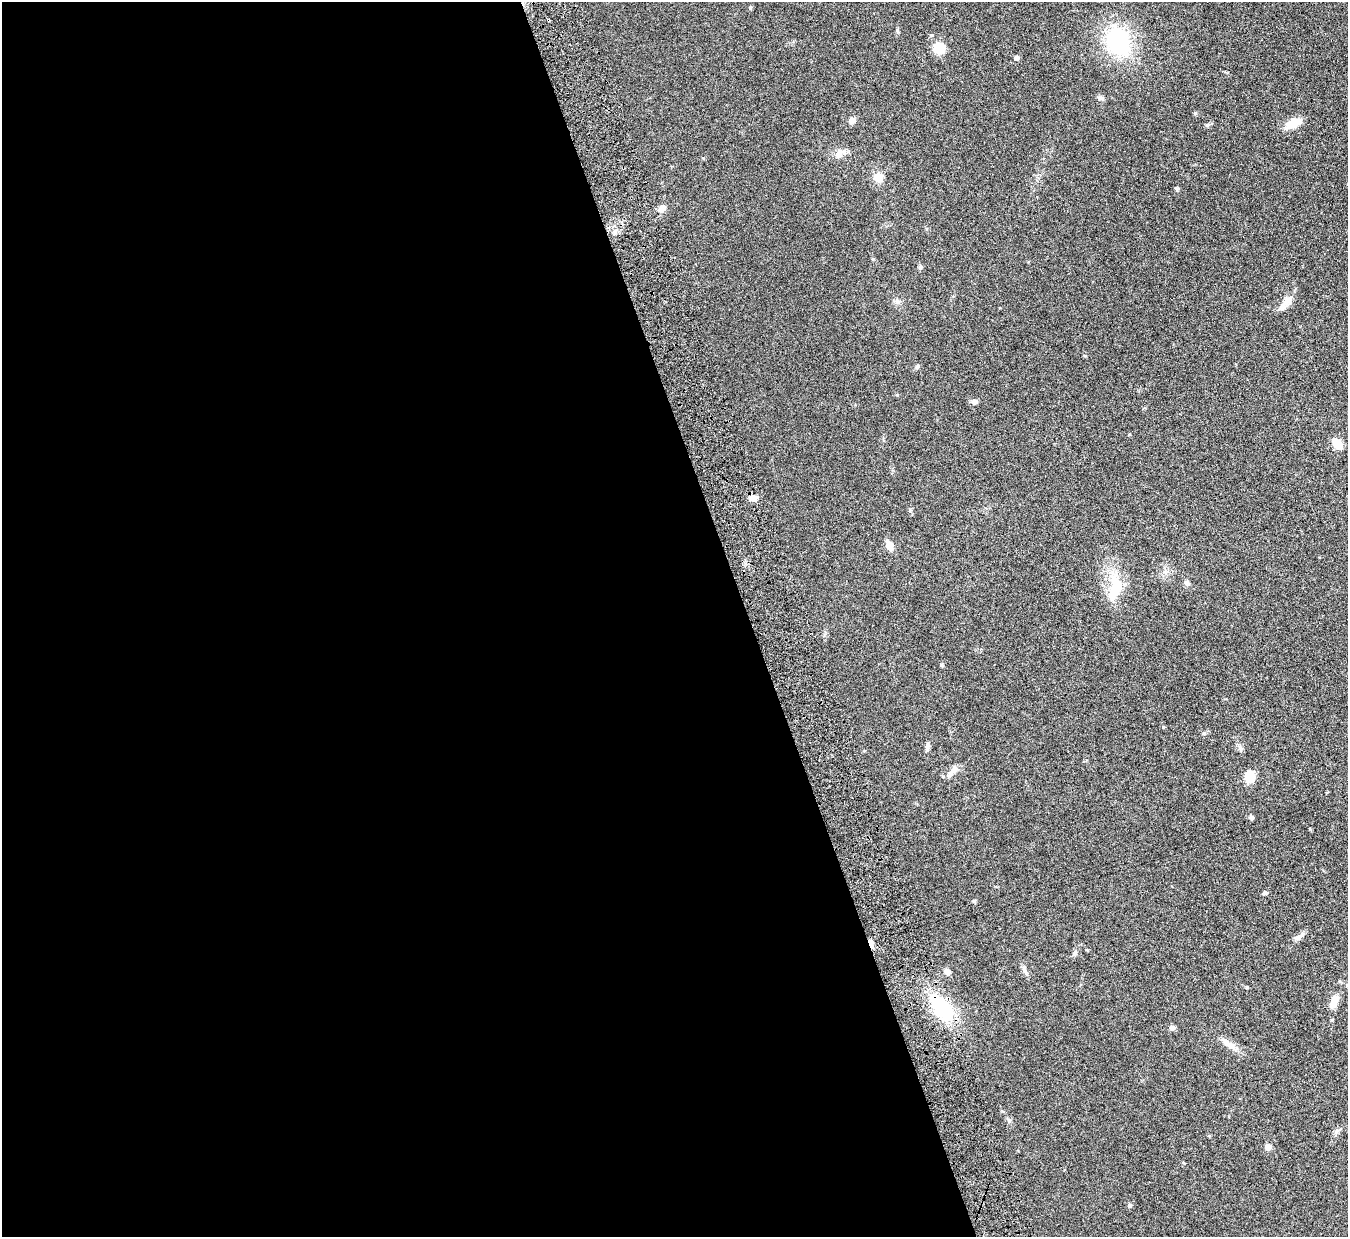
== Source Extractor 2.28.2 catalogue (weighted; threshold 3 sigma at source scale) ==
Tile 9 of 4 x 4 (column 1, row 3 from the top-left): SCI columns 56-1401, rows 1409-2643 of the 5494 x 5412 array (HDU 1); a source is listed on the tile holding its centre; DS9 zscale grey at full resolution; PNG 1350 x 1239 px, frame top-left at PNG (2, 2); no overlay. Shown black and unused: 56% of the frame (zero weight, under 4 of 7 exposures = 3% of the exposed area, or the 3 px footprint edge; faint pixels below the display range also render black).
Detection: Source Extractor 2.28.2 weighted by HDU 2 'WHT'; one run over the whole footprint, this tile lists its part. Background 0.229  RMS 0.0072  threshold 0.0293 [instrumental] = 3 sigma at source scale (4.09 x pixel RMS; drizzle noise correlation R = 1.36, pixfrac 0.8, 0.05/0.05 arcsec/px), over >= 5 px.
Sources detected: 45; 1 inside a brighter listed object's ellipse — not listed separately; the other 44 listed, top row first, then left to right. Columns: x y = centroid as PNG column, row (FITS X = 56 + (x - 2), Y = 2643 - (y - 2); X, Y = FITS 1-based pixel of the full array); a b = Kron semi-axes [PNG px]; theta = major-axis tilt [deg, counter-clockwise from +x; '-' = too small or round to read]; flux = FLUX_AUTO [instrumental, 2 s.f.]
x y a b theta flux
750 7 5 4 - 0.91
1118 41 20 16 -68 77
939 48 13 13 - 11
1016 58 5 5 - 2.8
1101 98 10 5 -12 1.4
1195 113 4 4 - 0.98
852 121 8 7 - 2.6
1293 123 21 10 26 8.5
840 153 17 9 40 4.6
878 177 9 8 - 8
1177 189 5 4 - 1.5
662 208 8 6 32 4.7
920 267 7 5 76 1.2
897 301 7 6 - 1.8
1287 301 13 10 37 4.6
917 367 6 5 - 1
974 402 8 6 -6 2.2
1337 444 11 8 -44 8.4
754 498 10 7 2 3.7
889 545 11 7 -66 5.3
1187 583 7 6 - 2.1
1115 588 36 17 77 19
942 665 5 4 - 1
1163 727 4 3 - 0.64
927 746 11 5 87 1.8
1240 749 9 4 -79 1.5
953 771 12 7 32 3.4
1250 776 12 10 82 9.8
1251 817 5 4 - 2
1265 893 7 4 3 1.1
974 901 5 4 - 0.78
1299 936 18 6 34 3.1
871 943 11 4 -68 3.3
1075 953 8 4 55 1.3
1025 971 10 5 -65 2.1
947 972 7 6 - 3
1334 1002 13 7 72 7.4
943 1009 34 19 -55 35
1172 1027 6 6 - 2.3
1228 1044 21 7 -31 5.1
1009 1120 7 4 -35 1.1
1209 1136 4 4 - 0.67
1268 1147 5 5 - 6.9
1130 1205 5 5 - 1.3
Overlapping masked pixels (flux is a lower limit): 1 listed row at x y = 871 943
Unlisted compact peaks at least as high as the median listed source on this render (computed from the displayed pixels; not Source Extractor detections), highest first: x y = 1207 125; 897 30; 1204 733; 897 395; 1247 987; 910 511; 703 158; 1332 1020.